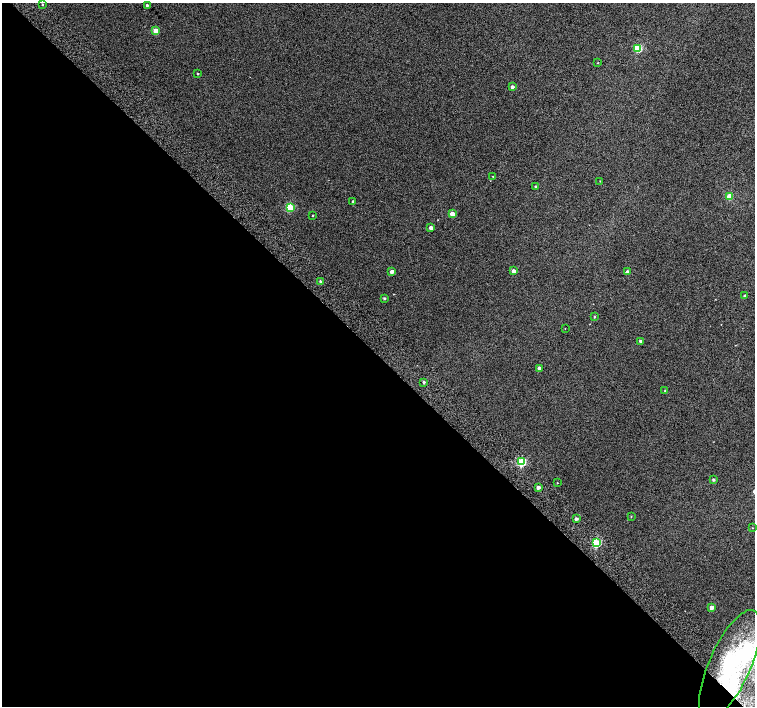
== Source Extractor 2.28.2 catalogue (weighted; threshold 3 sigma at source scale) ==
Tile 9 of 4 x 4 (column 1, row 3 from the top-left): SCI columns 51-1556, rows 1672-3079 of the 6118 x 6093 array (HDU 1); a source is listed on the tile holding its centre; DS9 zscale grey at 2 x 2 block average (1 PNG px = mean of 2 x 2 image px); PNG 757 x 708 px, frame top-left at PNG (2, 3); each listed source drawn as its Kron ellipse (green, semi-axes under 4 px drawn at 4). Shown black and unused: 50% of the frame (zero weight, under 2 of 3 exposures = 3% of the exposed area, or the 3 px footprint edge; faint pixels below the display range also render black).
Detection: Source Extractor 2.28.2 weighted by HDU 2 'WHT'; one run over the whole footprint, this tile lists its part. Background 0.0626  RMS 0.052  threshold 0.234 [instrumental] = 3 sigma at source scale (4.5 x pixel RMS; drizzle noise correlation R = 1.50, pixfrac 1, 0.0396/0.0396 arcsec/px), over >= 5 px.
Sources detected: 40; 2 inside a brighter object's white glare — neither listed nor drawn; the other 38 listed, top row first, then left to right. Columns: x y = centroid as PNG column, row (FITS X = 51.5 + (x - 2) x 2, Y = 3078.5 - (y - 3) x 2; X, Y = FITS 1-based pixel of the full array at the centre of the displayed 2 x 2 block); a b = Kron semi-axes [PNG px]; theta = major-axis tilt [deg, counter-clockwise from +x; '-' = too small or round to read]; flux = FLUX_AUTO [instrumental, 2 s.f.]
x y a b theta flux
42 4 2 2 - 9
147 5 2 2 - 19
155 31 3 3 - 190
638 48 3 3 - 560
597 63 2 2 - 5.5
198 74 2 2 - 9.9
512 87 2 2 - 38
493 176 3 2 - 4.8
600 181 2 2 - 4.5
535 186 3 2 - 8.4
729 196 3 3 - 170
353 201 2 2 - 11
290 207 3 3 - 560
452 214 3 3 - 170
313 216 2 2 - 6
431 228 3 2 - 61
513 271 2 2 - 58
392 272 3 2 - 54
628 272 3 3 - 47
320 281 3 2 - 17
745 296 2 2 - 22
384 298 3 3 - 15
595 317 3 3 - 9.9
565 329 2 2 - 3.6
640 341 2 2 - 23
539 368 3 3 - 33
424 382 2 2 - 18
665 390 2 2 - 8.2
521 462 3 3 - 760
713 480 2 2 - 18
557 483 2 2 - 5.3
538 487 2 2 - 52
631 516 2 2 - 6.2
576 519 3 3 - 32
752 528 2 2 - 4.9
596 543 3 3 - 700
712 607 3 3 - 110
730 665 60 20 66 1300
Overlapping masked pixels (flux is a lower limit): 1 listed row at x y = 730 665
Isophote crosses this tile's border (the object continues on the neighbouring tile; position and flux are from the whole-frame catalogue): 1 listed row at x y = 730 665